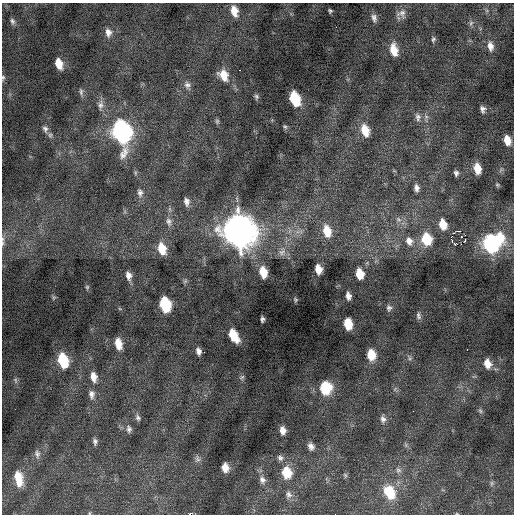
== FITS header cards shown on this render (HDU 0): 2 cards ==
NAXIS1  =                  512 / Axis length
NAXIS2  =                  512 / Axis length

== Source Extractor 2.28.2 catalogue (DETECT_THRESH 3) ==
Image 512 x 512 px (HDU 0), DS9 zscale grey, 1 PNG px = 1 image px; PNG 516 x 516 px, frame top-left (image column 1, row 512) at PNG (2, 3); no overlay
Background -0.04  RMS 0.74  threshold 2.22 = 3 sigma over >= 5 px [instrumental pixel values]
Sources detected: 109; all 109 listed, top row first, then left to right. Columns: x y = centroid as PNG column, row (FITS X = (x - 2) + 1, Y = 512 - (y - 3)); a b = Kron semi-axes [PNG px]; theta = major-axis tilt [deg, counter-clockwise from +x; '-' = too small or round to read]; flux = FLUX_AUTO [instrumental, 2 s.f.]
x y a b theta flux
234 11 11 7 -74 580
330 11 4 3 - 78
401 13 13 10 9 290
374 18 11 7 -77 210
12 21 9 5 -73 140
471 23 7 5 48 110
108 32 11 8 -82 290
433 39 7 5 79 89
490 46 11 7 -81 310
394 50 12 7 -78 740
59 64 9 6 -73 690
240 70 3 2 - 120
223 75 13 10 -58 750
3 78 8 5 85 100
187 85 11 8 -71 240
81 92 10 5 -80 130
256 97 7 5 -79 100
295 99 11 7 -70 2300
100 105 13 8 83 270
482 109 7 5 -73 170
418 117 12 8 -78 230
217 121 7 5 -90 91
285 127 7 4 -40 75
45 129 9 7 -67 170
365 130 13 8 -74 820
121 132 16 10 -76 18000
50 135 8 6 90 130
507 140 8 6 -76 610
477 168 9 6 -77 660
501 170 9 3 46 72
456 173 6 5 - 140
497 185 6 5 - 75
416 188 8 5 -83 210
140 193 12 8 -85 240
187 202 10 6 -81 250
170 209 7 4 -71 91
398 220 8 6 -35 170
169 222 12 8 -78 270
443 224 10 7 -75 790
239 231 15 13 -66 83000
327 231 14 9 -76 930
459 231 4 2 - 3200
297 232 8 4 19 170
453 233 3 2 - 54
465 235 2 2 - 150
461 236 3 2 - 48
451 237 4 3 - 1500
500 237 16 12 -63 1200
3 239 10 5 87 170
426 239 12 9 -78 1500
465 240 3 2 - 77
409 241 12 9 -62 380
455 244 3 3 - 170
491 244 11 10 - 8800
162 249 13 8 -72 860
282 252 12 10 55 350
318 269 8 6 -79 560
263 272 10 6 -77 910
359 274 9 6 -77 970
128 276 9 6 -79 280
185 281 7 4 45 77
87 287 6 4 90 67
348 296 7 5 -80 240
54 297 6 5 - 67
295 300 6 4 -57 66
165 304 11 7 -75 2800
389 308 9 7 81 160
418 316 10 6 -78 150
262 319 5 3 - 120
348 324 9 6 -81 1200
233 335 12 7 -61 1300
118 344 10 6 -78 650
467 349 2 2 - 55
198 351 7 5 -76 210
371 355 10 8 -82 990
410 358 6 6 - 110
63 360 12 8 -75 2300
487 364 10 8 -75 520
93 377 12 7 -78 440
242 377 8 5 48 92
15 380 8 5 -62 110
325 388 11 10 - 2000
395 389 6 4 71 82
92 394 12 8 -88 280
413 411 2 2 - 63
480 411 7 5 -68 100
138 417 9 6 -71 160
383 419 11 7 -87 220
129 429 10 7 -79 190
283 430 8 6 -81 350
95 442 8 6 -87 150
406 445 7 4 -72 85
311 446 9 7 -61 240
37 454 12 7 -79 220
280 458 8 7 - 150
197 459 10 7 87 160
225 468 8 6 -83 460
398 470 9 7 -46 170
286 472 13 10 -79 1100
345 475 7 5 -76 85
18 478 16 8 -79 940
262 480 10 7 -73 220
492 483 8 5 74 100
389 492 14 10 -63 1600
289 494 9 8 - 190
89 513 5 3 - 43
189 514 3 2 - 1300
335 514 2 2 - 38
457 514 5 3 - 41
At the frame edge (FLAGS 8, measured only in part): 6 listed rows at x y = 3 78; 3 239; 89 513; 189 514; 335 514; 457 514